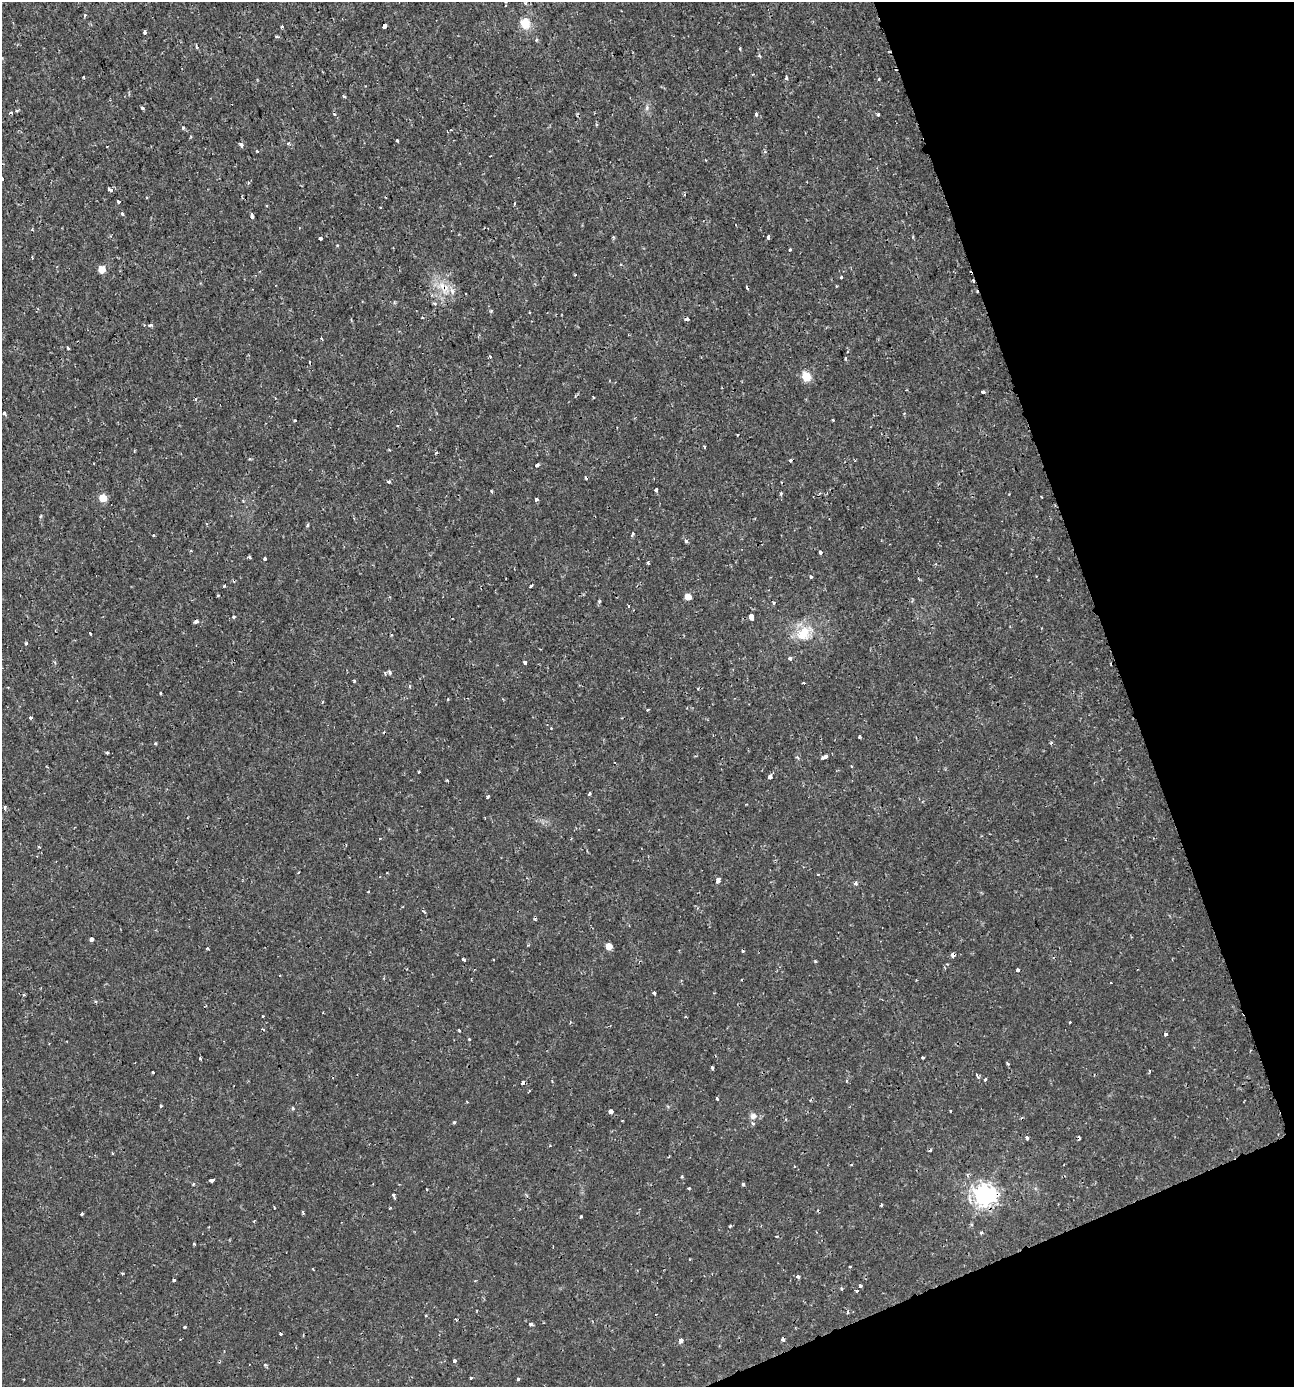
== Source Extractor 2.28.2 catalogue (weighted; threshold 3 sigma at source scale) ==
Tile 12 of 4 x 4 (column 4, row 3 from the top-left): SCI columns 4014-5305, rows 1385-2769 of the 5388 x 5543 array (HDU 1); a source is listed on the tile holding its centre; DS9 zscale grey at full resolution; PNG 1296 x 1389 px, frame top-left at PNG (2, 2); no overlay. Shown black and unused: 18% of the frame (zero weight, under 2 of 3 exposures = <1% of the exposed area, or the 3 px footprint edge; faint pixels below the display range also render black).
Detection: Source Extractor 2.28.2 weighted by HDU 2 'WHT'; one run over the whole footprint, this tile lists its part. Background 0.00175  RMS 0.001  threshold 0.00458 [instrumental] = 3 sigma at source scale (4.5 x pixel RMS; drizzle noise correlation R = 1.50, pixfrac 1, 0.0396/0.0396 arcsec/px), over >= 5 px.
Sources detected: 196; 21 cosmic-ray / hot-pixel residue — not listed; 1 inside a brighter listed object's ellipse — not listed separately; the other 174 listed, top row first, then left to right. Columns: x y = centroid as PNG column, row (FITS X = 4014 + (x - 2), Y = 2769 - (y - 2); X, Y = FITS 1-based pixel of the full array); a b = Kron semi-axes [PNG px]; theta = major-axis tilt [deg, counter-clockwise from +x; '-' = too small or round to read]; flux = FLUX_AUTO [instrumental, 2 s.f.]
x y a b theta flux
85 15 4 3 - 0.11
525 23 13 12 - 1.4
384 26 4 3 - 0.38
281 27 4 3 - 0.11
145 32 3 3 - 0.98
277 37 4 3 - 0.16
536 40 5 4 - 0.13
197 47 5 3 - 0.13
740 48 3 2 - 0.13
84 77 3 2 - 0.13
786 78 3 3 - 0.33
879 79 3 2 - 0.087
142 108 4 3 - 0.27
647 108 9 4 82 0.24
17 111 4 3 - 0.16
11 113 5 3 - 0.12
756 114 4 3 - 0.24
878 114 4 3 - 0.16
183 128 5 4 - 0.14
397 140 3 3 - 0.11
241 145 4 3 - 0.61
257 151 4 3 - 0.11
2 179 3 3 - 0.44
110 190 5 3 - 0.6
684 194 4 3 - 0.12
118 201 3 3 - 0.34
122 214 3 3 - 0.28
252 217 4 3 - 0.62
768 237 4 3 - 0.3
320 238 3 3 - 0.25
790 250 3 3 - 0.13
32 258 3 3 - 0.087
102 269 5 5 - 1.8
575 275 3 2 - 0.09
841 277 3 3 - 0.15
444 287 20 12 -39 1.8
747 288 5 3 - 0.1
422 318 3 2 - 0.077
150 325 4 3 - 0.34
322 339 3 2 - 0.12
68 348 3 3 - 0.31
490 357 4 3 - 0.098
846 359 4 3 - 0.15
806 377 6 5 - 3.8
983 392 3 3 - 0.31
593 397 3 3 - 0.12
4 413 5 3 - 0.23
295 420 3 3 - 0.13
833 420 3 2 - 0.17
790 460 3 3 - 0.35
537 465 4 3 - 0.25
388 482 4 3 - 0.14
656 490 4 3 - 0.28
781 494 4 3 - 0.18
1041 497 3 2 - 0.099
103 498 5 5 - 2.2
536 499 3 3 - 0.47
41 516 5 3 - 0.11
308 525 4 4 - 0.14
633 534 4 3 - 0.16
686 541 5 4 - 0.2
820 553 4 3 - 0.51
249 557 3 3 - 0.21
265 559 3 3 - 0.28
648 562 4 3 - 0.14
811 576 3 3 - 0.25
224 586 3 3 - 0.11
530 586 3 3 - 0.21
218 596 3 3 - 0.13
688 597 5 5 - 0.97
599 601 4 4 - 0.14
774 603 4 3 - 0.21
628 606 3 2 - 0.13
233 617 3 3 - 0.23
751 617 5 4 - 1.4
196 622 5 4 - 0.29
90 633 3 3 - 0.2
804 633 20 16 58 2.4
391 635 4 3 - 0.095
26 643 3 3 - 0.23
790 658 4 4 - 0.31
55 662 4 3 - 0.17
525 662 4 3 - 0.27
390 672 5 4 - 0.18
385 673 4 4 - 0.14
354 681 3 3 - 0.15
410 686 4 3 - 0.11
161 693 3 3 - 0.14
647 710 4 2 - 0.099
30 718 3 3 - 0.28
551 728 3 3 - 0.081
859 737 3 2 - 0.14
155 743 4 3 - 0.095
107 753 4 3 - 0.11
797 757 5 3 - 0.13
825 757 5 3 - 0.77
851 766 3 2 - 0.078
418 772 4 2 - 0.08
770 777 4 3 - 0.66
589 793 4 3 - 0.14
488 797 4 3 - 0.22
5 807 4 3 - 0.16
485 817 3 2 - 0.075
571 839 3 3 - 0.085
39 847 3 2 - 0.097
818 874 4 3 - 0.072
718 880 5 3 - 1.1
856 883 5 5 - 0.23
403 907 3 2 - 0.12
423 911 4 3 - 0.11
91 939 4 3 - 0.57
609 946 5 5 - 1.2
953 955 4 4 - 0.46
464 959 4 3 - 0.71
815 961 4 3 - 0.098
1018 970 3 3 - 0.21
654 993 3 3 - 0.64
263 1016 3 2 - 0.08
1069 1022 3 2 - 0.22
570 1023 4 3 - 0.093
459 1030 4 2 - 0.087
1166 1034 4 3 - 0.21
469 1039 3 3 - 0.18
923 1057 3 2 - 0.13
200 1058 4 3 - 0.14
1007 1063 4 3 - 0.12
712 1068 3 3 - 0.24
153 1072 3 2 - 0.14
977 1076 6 3 -56 0.16
985 1080 3 3 - 0.11
522 1083 4 3 - 0.2
717 1098 3 3 - 0.29
161 1106 3 3 - 0.11
293 1108 4 3 - 0.13
610 1111 4 4 - 1.2
753 1116 9 8 - 0.48
454 1122 3 3 - 0.21
1027 1137 4 3 - 0.24
112 1153 3 2 - 0.11
682 1177 4 3 - 0.13
212 1180 4 3 - 0.39
193 1184 4 3 - 0.11
743 1184 3 3 - 0.41
689 1188 3 3 - 0.12
984 1195 8 7 - 69
394 1196 6 3 -68 0.24
881 1205 3 2 - 0.13
303 1212 4 3 - 0.16
81 1214 3 2 - 0.17
581 1217 3 2 - 0.12
730 1226 4 3 - 0.12
981 1233 3 3 - 0.17
776 1236 3 2 - 0.078
194 1244 4 3 - 0.1
690 1259 3 2 - 0.07
849 1267 3 2 - 0.11
313 1269 3 2 - 0.067
122 1273 4 2 - 0.099
798 1276 4 4 - 0.21
174 1280 3 3 - 0.32
475 1281 3 2 - 0.1
860 1286 3 3 - 0.29
842 1289 3 3 - 0.28
857 1291 3 3 - 0.29
848 1312 5 3 - 0.16
456 1319 4 3 - 0.13
531 1324 4 3 - 0.27
185 1327 3 3 - 0.18
280 1334 3 3 - 0.16
681 1341 4 4 - 0.43
455 1361 4 3 - 0.23
265 1365 4 4 - 0.15
471 1378 3 3 - 0.2
518 1379 3 3 - 0.35
Overlapping masked pixels (flux is a lower limit): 3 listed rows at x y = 444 287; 953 955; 984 1195
Isophote crosses this tile's border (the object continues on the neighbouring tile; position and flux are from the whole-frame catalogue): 1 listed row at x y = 2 179
Unlisted compact peaks at least as high as the median listed source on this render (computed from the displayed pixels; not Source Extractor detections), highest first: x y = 344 96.